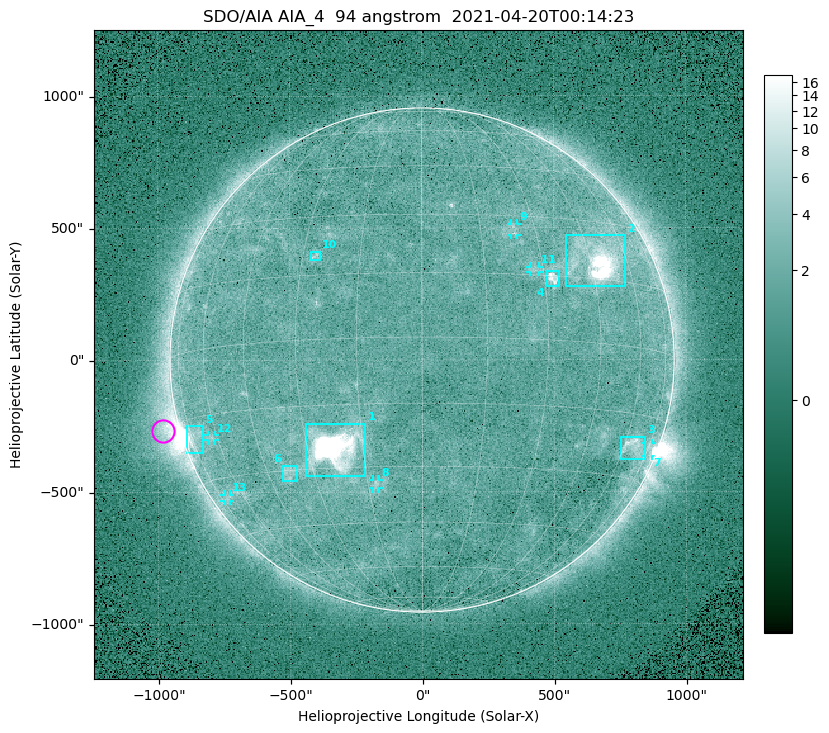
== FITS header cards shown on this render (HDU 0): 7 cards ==
TELESCOP= 'SDO/AIA '
INSTRUME= 'AIA_4   '
WAVELNTH=                   94
WAVEUNIT= 'angstrom'
DATE-OBS= '2021-04-20T00:14:23.12'
CTYPE1  = 'HPLN-TAN'
CTYPE2  = 'HPLT-TAN'

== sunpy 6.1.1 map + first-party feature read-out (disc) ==
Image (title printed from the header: SDO/AIA AIA_4  94 angstrom  2021-04-20T00:14:23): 512 x 512 px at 4.8 arcsec/px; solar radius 955 arcsec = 199 px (full disc in frame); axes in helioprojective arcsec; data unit not stated in the header (colour bar unlabelled)
Orientation: roll -0.138 deg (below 1 deg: not rotated)
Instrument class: DISC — disc imager (sunpy class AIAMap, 94 A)
Bright regions (active regions / flare kernels): reference = the median radial profile (limb darkening/brightening removed); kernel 5 px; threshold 5 sigma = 2.43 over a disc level ~1.73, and >= 1.15x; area >= 9 px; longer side >= 5 px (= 24 arcsec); searched inside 0.97 R_sun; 13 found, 13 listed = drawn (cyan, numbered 1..; 6 of them under ~33 arcsec drawn as corner ticks so the feature stays visible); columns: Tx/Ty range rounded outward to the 10 arcsec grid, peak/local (2 s.f.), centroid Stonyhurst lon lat
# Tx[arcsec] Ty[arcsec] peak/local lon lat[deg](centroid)
1 -440..-210 -440..-240 877 -22 -25
2 540..770 280..470 41 +48 +20
3 750..850 -380..-290 4.2 +65 -22
4 470..520 280..340 6.5 +32 +15
5 -900..-830 -350..-250 6.9 -73 -19
6 -530..-470 -460..-400 3 -38 -30
7 840..870 -370..-310 2.8 +75 -22
8 -190..-160 -490..-450 3 -13 -34
9 340..370 470..520 2.8 +24 +26
10 -420..-380 380..410 3 -26 +20
11 410..450 330..360 2.6 +28 +16
12 -810..-780 -300..-280 2.5 -63 -20
13 -750..-730 -540..-510 2.3 -70 -35
Off-limb structures (1.02-1.3 R_sun): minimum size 50 px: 7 found; the strongest spans PA ~90..115 deg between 1.02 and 1.22 R_sun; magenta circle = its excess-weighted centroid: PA ~105 deg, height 1.06 R_sun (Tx ~-980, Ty ~-270 arcsec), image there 5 x the reference